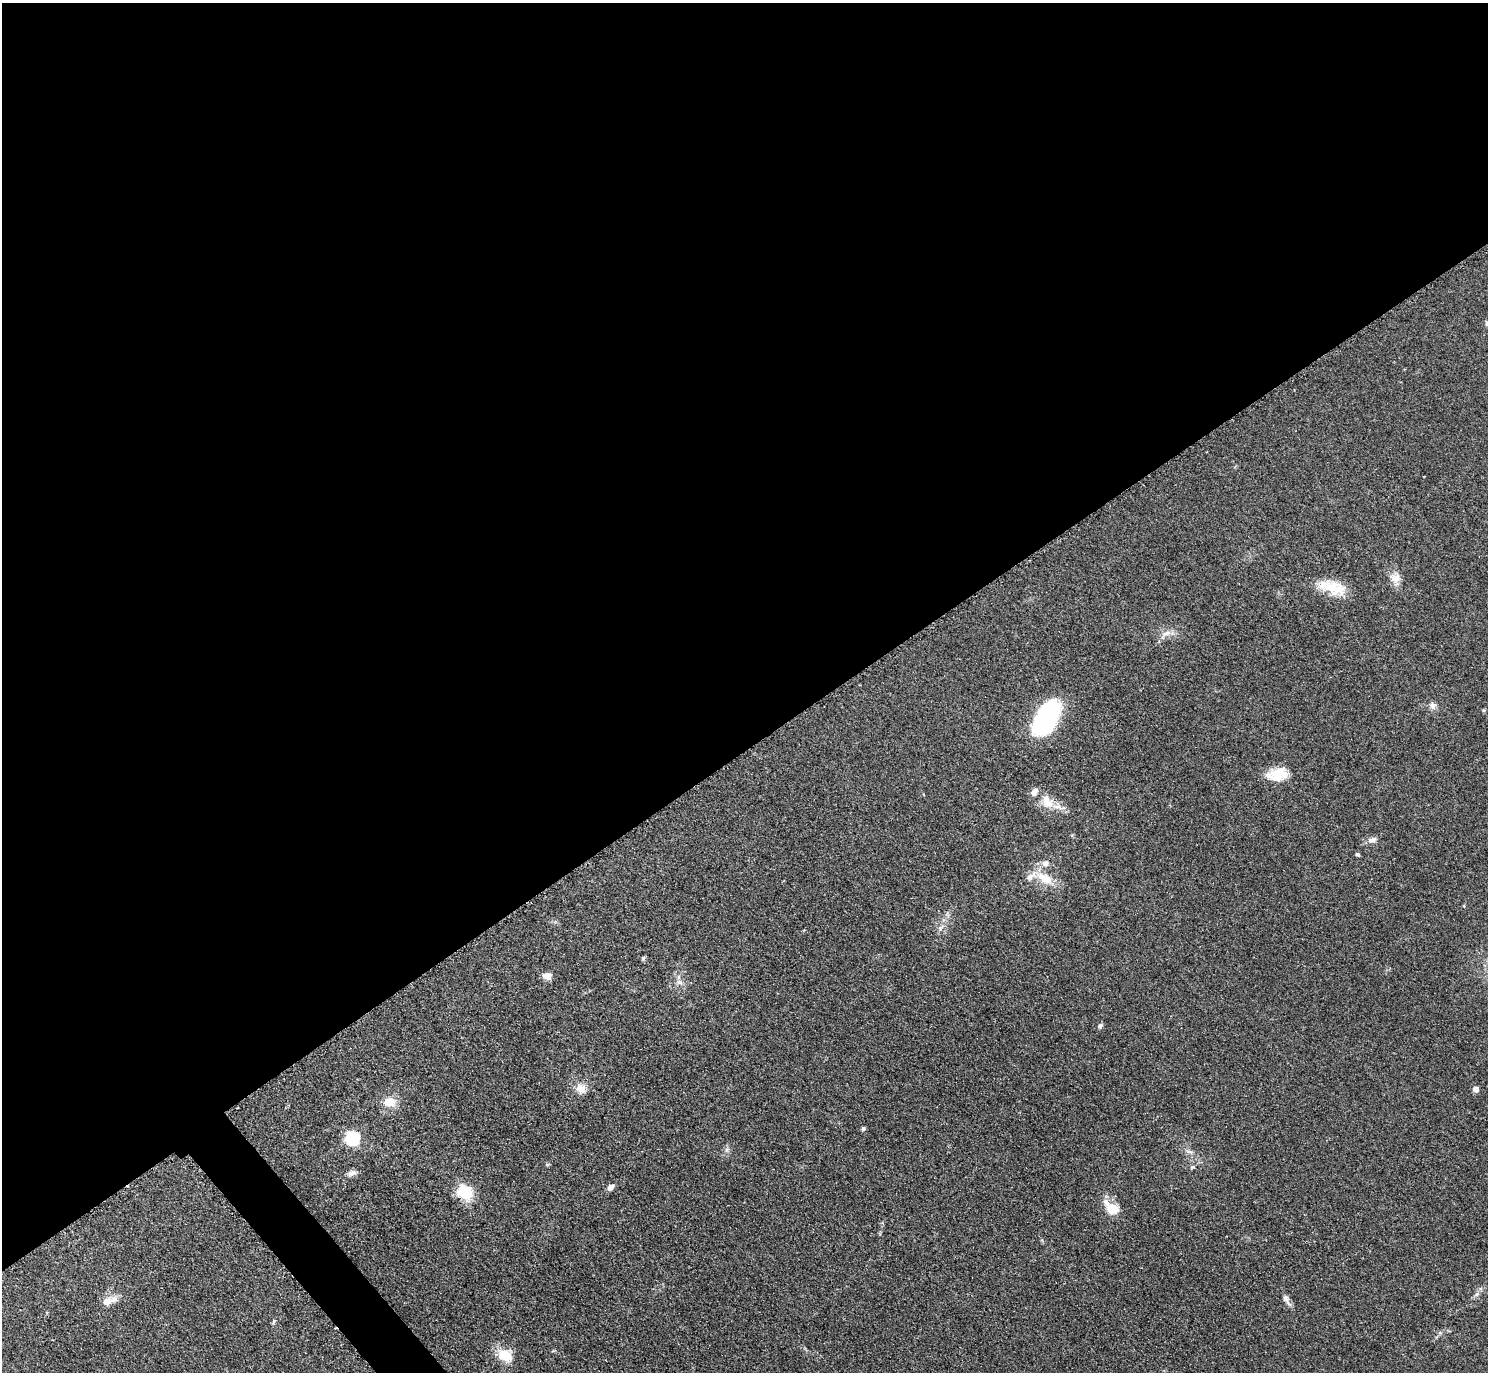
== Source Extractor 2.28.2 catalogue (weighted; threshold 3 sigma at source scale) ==
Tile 2 of 4 x 4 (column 2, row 1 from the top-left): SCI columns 1498-2983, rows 4278-5647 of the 5963 x 5961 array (HDU 1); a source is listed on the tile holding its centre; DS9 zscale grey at full resolution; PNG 1490 x 1374 px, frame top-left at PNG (2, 3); no overlay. Shown black and unused: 56% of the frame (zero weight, under 2 of 3 exposures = <1% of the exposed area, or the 3 px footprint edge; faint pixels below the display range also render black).
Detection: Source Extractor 2.28.2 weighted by HDU 2 'WHT'; one run over the whole footprint, this tile lists its part. Background 0.0958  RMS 0.0085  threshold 0.0383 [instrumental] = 3 sigma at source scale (4.5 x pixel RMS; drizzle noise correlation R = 1.50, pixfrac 1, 0.05/0.05 arcsec/px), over >= 5 px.
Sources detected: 37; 4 inside a brighter listed object's ellipse — not listed separately; the other 33 listed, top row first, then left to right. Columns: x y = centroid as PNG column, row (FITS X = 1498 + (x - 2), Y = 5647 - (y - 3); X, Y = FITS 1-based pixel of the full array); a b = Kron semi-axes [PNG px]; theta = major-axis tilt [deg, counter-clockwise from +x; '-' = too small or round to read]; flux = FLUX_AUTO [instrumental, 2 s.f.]
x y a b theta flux
1487 323 8 5 -75 2
1395 578 15 11 10 7.7
1332 587 34 16 -16 24
1166 633 16 6 17 5.4
1433 705 9 9 - 3.6
1046 718 36 19 65 110
1278 774 26 15 10 18
1047 802 21 14 -60 13
1372 840 12 7 12 4.1
1357 854 5 4 - 1.6
1045 863 8 8 - 4.2
1045 878 24 12 -31 17
643 958 6 5 - 1.3
547 976 10 7 -5 6.5
679 982 9 6 -15 3.2
1100 1026 8 5 54 1.9
581 1088 13 12 - 8.5
1476 1089 5 5 - 6.1
389 1102 14 10 4 13
863 1128 5 4 - 1.9
352 1138 6 6 - 140
727 1149 6 4 18 1.6
1189 1152 9 4 -9 2.2
1192 1167 6 4 21 1.3
352 1173 13 7 21 3.7
610 1187 9 7 42 3.6
465 1192 18 14 -43 27
1113 1209 18 14 -3 12
1287 1300 18 6 -60 4.2
109 1301 23 10 16 8.6
274 1322 8 3 71 1.3
1440 1333 6 4 -18 1.3
506 1356 14 10 -28 23
Isophote crosses this tile's border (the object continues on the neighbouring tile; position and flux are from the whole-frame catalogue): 1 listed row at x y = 1487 323